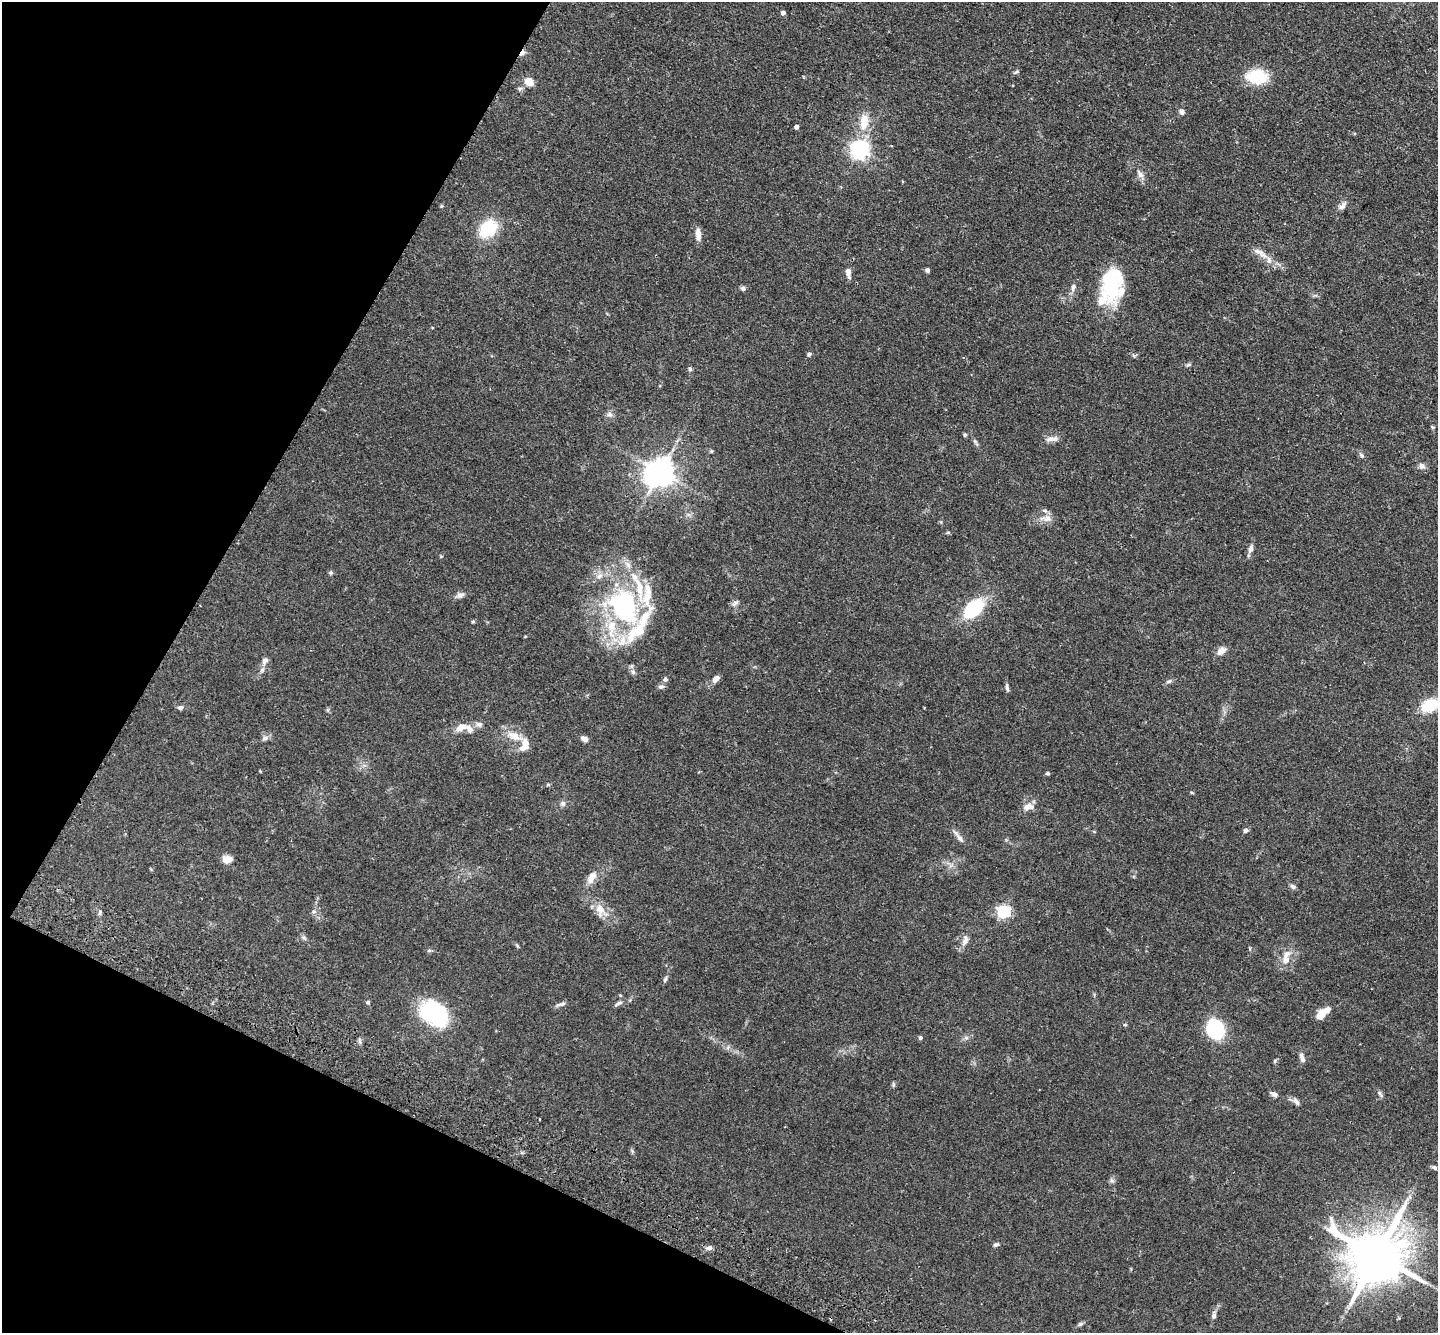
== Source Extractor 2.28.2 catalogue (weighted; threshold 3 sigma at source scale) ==
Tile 9 of 4 x 4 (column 1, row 3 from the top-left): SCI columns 31-1466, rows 1666-2996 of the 5803 x 5857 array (HDU 1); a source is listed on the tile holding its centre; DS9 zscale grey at full resolution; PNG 1440 x 1335 px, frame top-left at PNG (2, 2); no overlay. Shown black and unused: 23% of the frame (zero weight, under 2 of 3 exposures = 3% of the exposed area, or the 3 px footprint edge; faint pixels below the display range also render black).
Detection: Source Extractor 2.28.2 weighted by HDU 2 'WHT'; one run over the whole footprint, this tile lists its part. Background 0.0804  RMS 0.0057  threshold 0.0255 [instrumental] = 3 sigma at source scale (4.5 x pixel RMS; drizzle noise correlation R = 1.50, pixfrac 1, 0.05/0.05 arcsec/px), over >= 5 px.
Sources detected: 110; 1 inside a brighter object's white glare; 1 cosmic-ray / hot-pixel residue — not listed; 16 inside a brighter listed object's ellipse — not listed separately; the other 92 listed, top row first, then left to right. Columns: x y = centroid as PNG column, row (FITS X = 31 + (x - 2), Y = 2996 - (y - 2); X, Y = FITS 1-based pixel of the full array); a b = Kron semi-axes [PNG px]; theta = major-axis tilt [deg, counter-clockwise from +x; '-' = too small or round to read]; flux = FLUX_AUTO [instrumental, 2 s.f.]
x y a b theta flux
783 13 4 4 - 1.6
1016 72 7 4 43 0.92
1257 76 20 13 -3 25
529 82 10 8 -33 5.1
1182 112 7 6 - 1.6
864 122 23 12 83 11
796 127 4 4 - 1.9
860 149 7 7 - 240
1140 174 11 6 -51 2.5
1342 206 14 6 42 2.5
488 229 21 15 36 23
698 234 14 7 -87 3.8
1259 252 17 7 -20 3.6
927 270 4 4 - 1.8
848 272 13 6 -82 3
1110 284 36 24 -80 31
1073 287 11 6 71 2.1
743 288 6 6 - 1.2
809 354 6 5 - 1
1188 365 8 3 29 0.83
690 369 5 5 - 0.88
609 414 8 6 0 1.7
1432 427 5 4 - 0.6
965 435 5 4 - 0.72
1051 439 18 6 4 2.9
711 451 5 4 - 0.63
1361 455 7 6 - 1.3
1422 466 7 7 - 2.1
660 472 9 8 - 720
1047 518 13 8 12 3.8
1251 549 11 6 75 2.4
331 573 6 5 - 0.85
460 595 10 7 19 2.2
736 602 8 4 44 1.3
623 606 46 34 -56 87
974 608 22 14 42 32
473 622 5 4 - 0.67
1221 651 12 8 40 3.7
265 661 13 8 59 2.8
633 672 6 6 - 1.3
716 678 8 6 39 2.8
665 679 6 6 - 1.1
1169 681 7 5 43 1.1
661 687 9 5 1 1.3
1007 687 11 4 -80 1.3
1430 705 20 13 23 17
180 707 7 6 - 1.5
463 728 22 9 -7 8.1
515 736 22 10 -28 7.6
265 738 9 6 20 1.7
584 739 8 5 -23 2.6
699 772 4 3 - 0.47
1047 773 5 4 - 0.81
548 785 5 4 - 0.67
1192 793 5 3 - 0.52
563 803 8 7 - 1.6
1027 807 12 8 58 3.1
1246 830 7 5 42 1.3
959 838 14 6 -49 2.6
228 859 10 7 5 5.1
592 877 17 9 60 5.1
1293 886 8 6 -34 1.4
600 910 18 12 -79 6.5
314 911 7 6 - 1.4
1004 912 6 6 - 98
303 938 8 5 -40 1.2
965 941 16 8 70 3.4
429 951 6 4 1 0.78
1286 960 13 10 76 4.6
665 979 9 4 65 1.1
368 1002 5 5 - 0.71
618 1003 13 5 27 1.6
561 1004 15 4 15 1.6
434 1014 30 21 -35 48
1321 1015 12 8 65 5.9
1125 1025 5 3 - 0.58
1215 1029 17 14 -80 35
920 1038 4 4 - 1.3
966 1038 6 6 - 1.3
1302 1058 12 5 -70 2.2
893 1084 7 4 -90 0.76
1274 1094 9 6 -40 1.7
1380 1094 10 5 -55 1.3
1296 1102 11 6 -53 1.9
540 1119 3 2 - 0.85
1434 1167 7 5 -30 1
1112 1181 7 4 -19 0.99
996 1244 8 5 24 1.2
709 1248 9 5 -6 1.8
1377 1255 17 16 - 3200
1214 1316 7 6 - 1.5
1080 1324 7 5 44 0.97
Isophote crosses this tile's border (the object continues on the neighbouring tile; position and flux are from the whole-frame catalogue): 1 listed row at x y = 1430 705